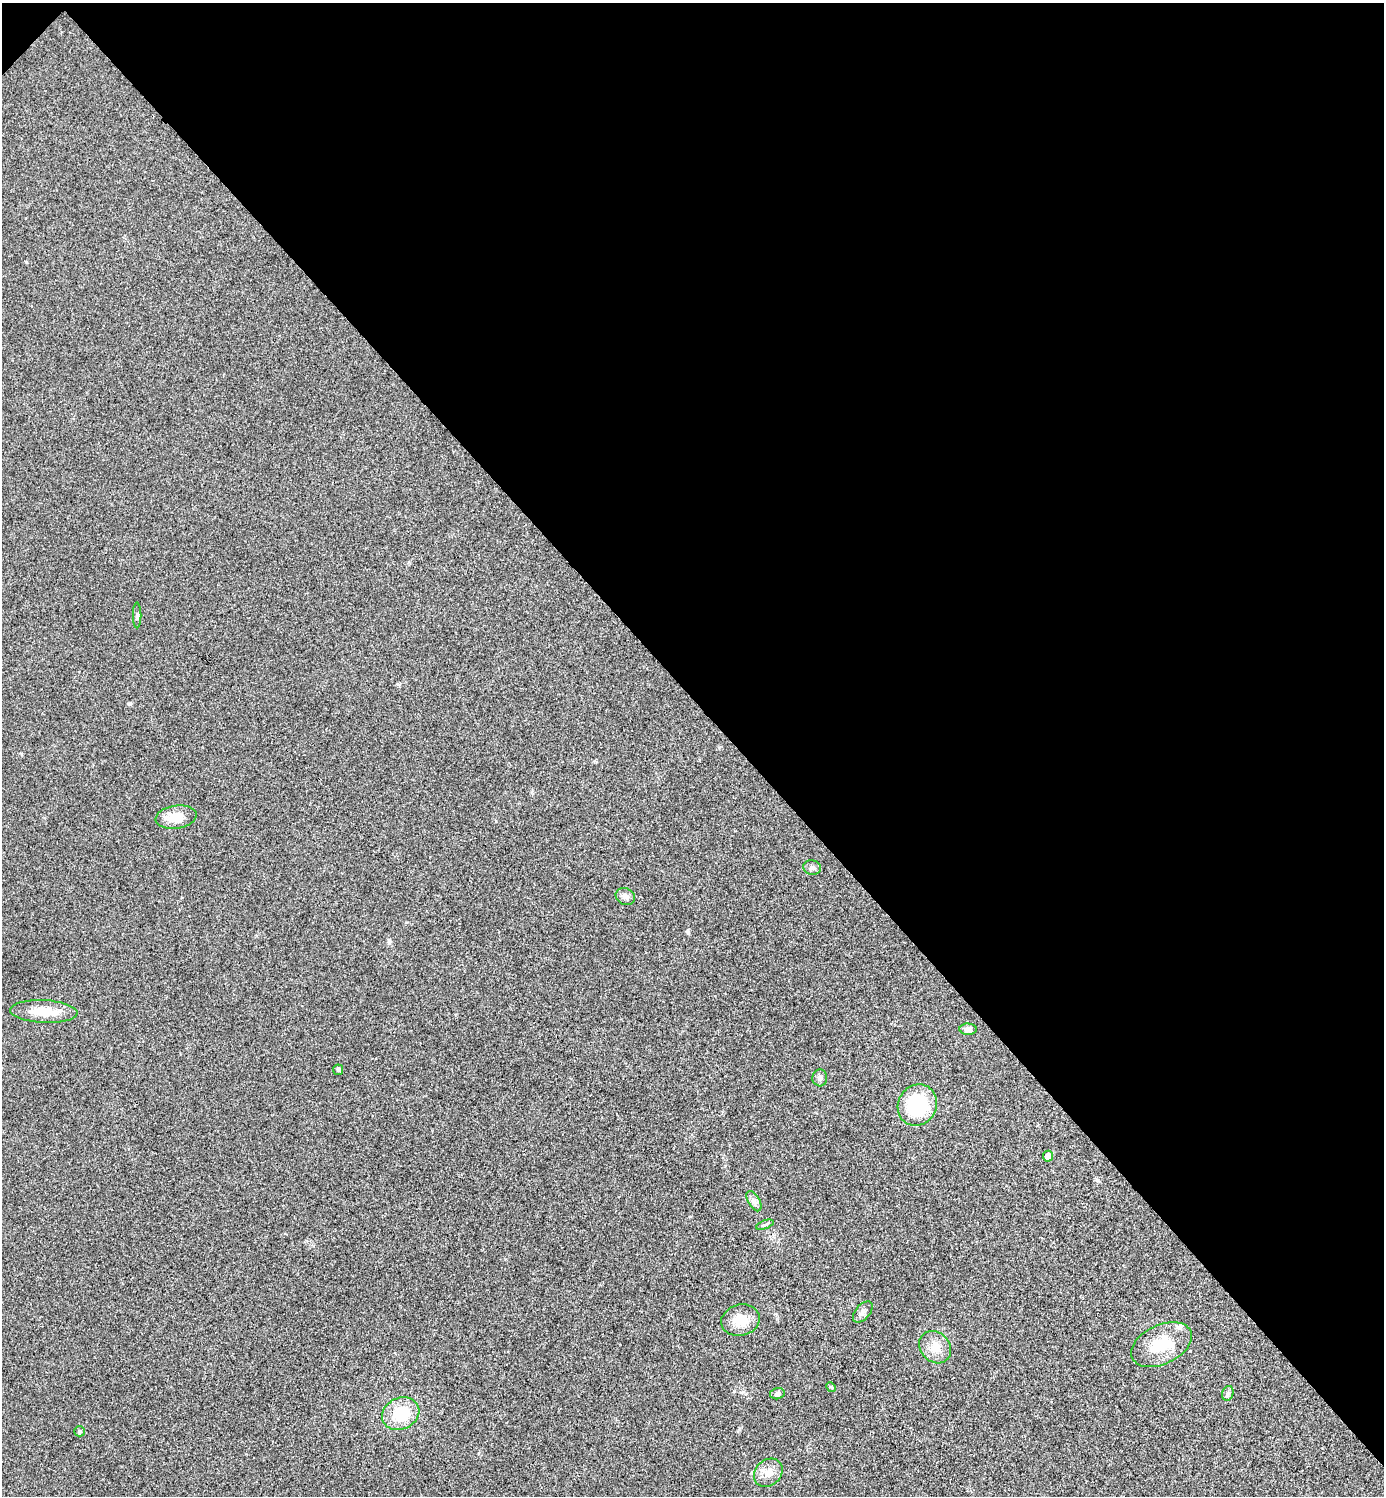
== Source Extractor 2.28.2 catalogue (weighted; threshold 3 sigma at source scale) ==
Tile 3 of 4 x 4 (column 3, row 1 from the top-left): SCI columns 2932-4313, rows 4510-6003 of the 6006 x 6006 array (HDU 1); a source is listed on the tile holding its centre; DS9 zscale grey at full resolution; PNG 1386 x 1498 px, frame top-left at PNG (2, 3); each listed source drawn as its Kron ellipse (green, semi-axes under 4 px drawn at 4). Shown black and unused: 47% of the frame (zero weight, under 3 of 4 exposures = <1% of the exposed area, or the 3 px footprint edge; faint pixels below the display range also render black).
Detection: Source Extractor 2.28.2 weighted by HDU 2 'WHT'; one run over the whole footprint, this tile lists its part. Background 0.0189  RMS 0.0055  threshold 0.0248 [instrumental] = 3 sigma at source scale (4.5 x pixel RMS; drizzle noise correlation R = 1.50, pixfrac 1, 0.05/0.05 arcsec/px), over >= 5 px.
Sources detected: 23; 1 inside a brighter listed object's ellipse — not listed separately; the other 22 listed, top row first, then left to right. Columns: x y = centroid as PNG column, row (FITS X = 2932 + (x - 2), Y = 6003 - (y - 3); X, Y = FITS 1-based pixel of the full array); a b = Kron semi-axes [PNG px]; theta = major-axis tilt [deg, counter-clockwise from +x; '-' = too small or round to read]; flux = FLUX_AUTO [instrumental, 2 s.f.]
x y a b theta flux
137 615 13 2 90 0.91
176 817 20 11 8 8.9
812 868 9 7 -15 1.8
625 896 10 8 -26 2.4
44 1011 34 11 -3 12
968 1029 8 5 -3 2.8
338 1070 5 5 - 1.2
820 1078 8 7 - 1.8
917 1105 21 19 59 31
1048 1156 5 5 - 3.9
754 1201 11 6 -60 2.1
765 1225 9 3 21 0.8
863 1312 12 7 50 2.2
740 1320 19 15 14 9.5
1161 1345 32 19 25 19
935 1347 17 14 -47 7
831 1387 5 4 - 0.56
1228 1393 7 5 75 1.4
777 1394 7 5 13 1.5
401 1414 19 15 26 18
79 1431 5 5 - 1
768 1473 16 13 43 5.3
Unlisted compact peaks at least as high as the median listed source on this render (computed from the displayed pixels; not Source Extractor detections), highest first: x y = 129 704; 734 1391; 688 933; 26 262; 1097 1180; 532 792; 739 1429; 389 940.